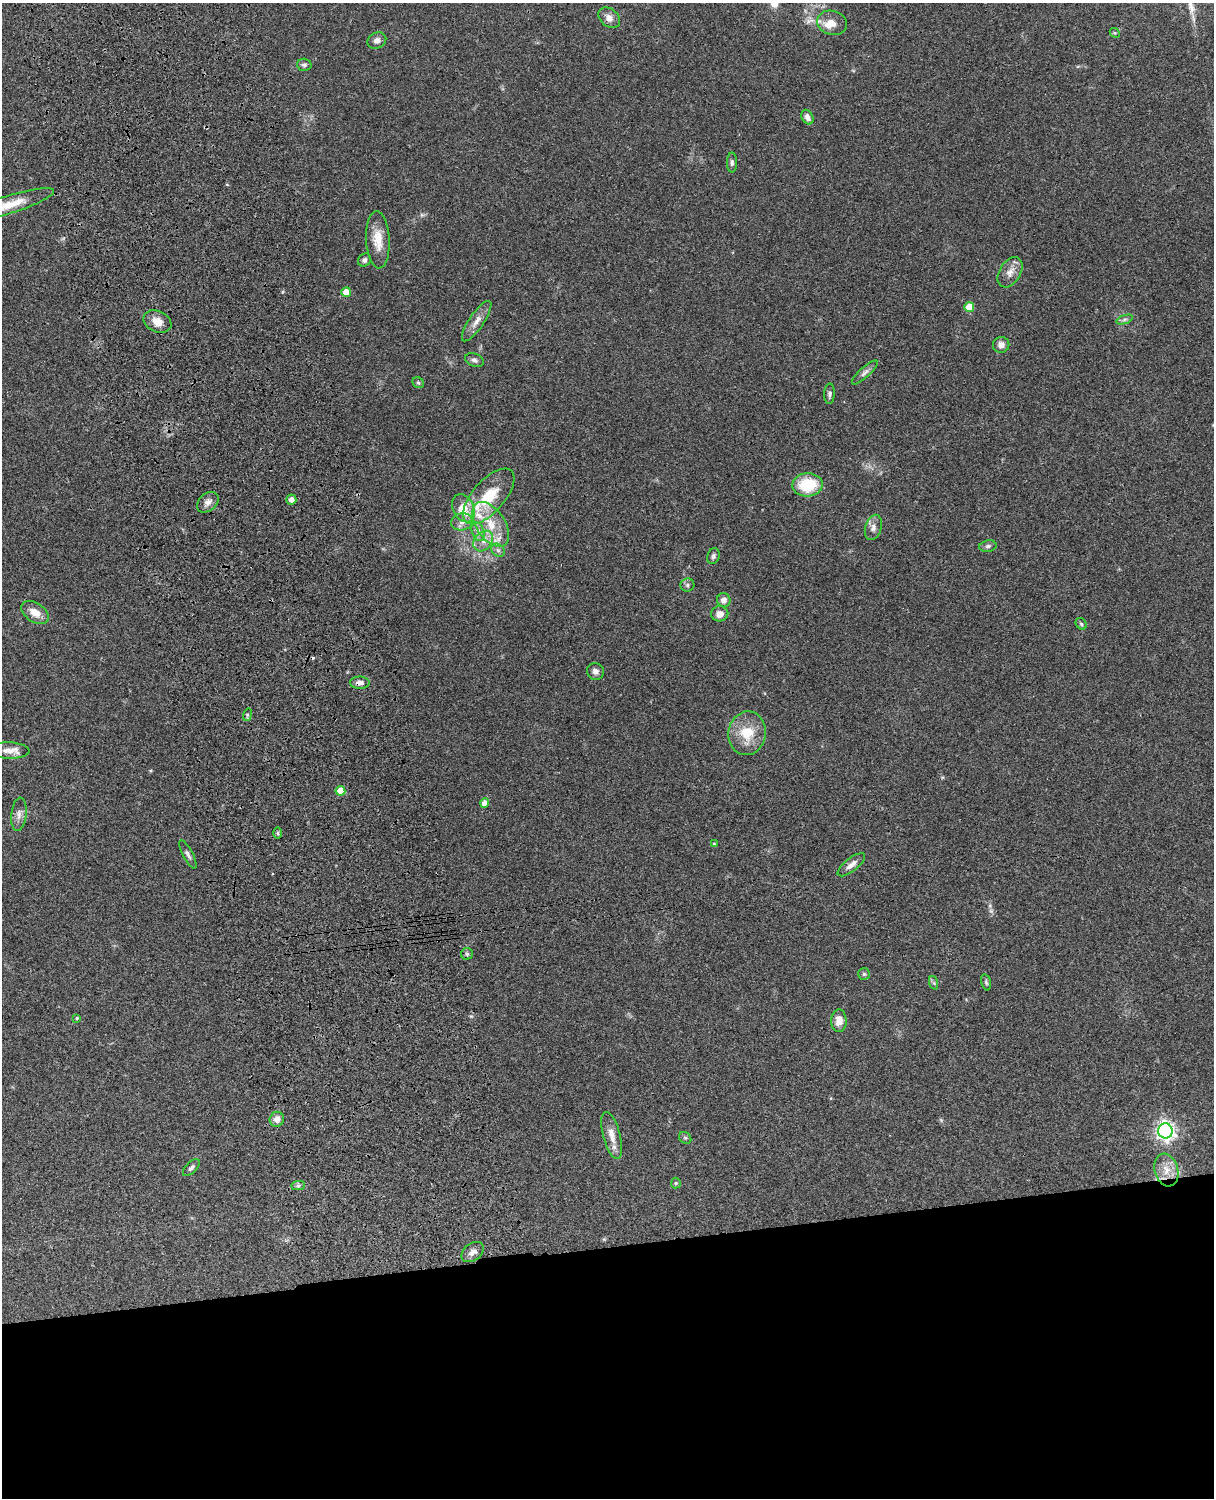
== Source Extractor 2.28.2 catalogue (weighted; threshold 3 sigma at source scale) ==
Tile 11 of 4 x 3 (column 3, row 3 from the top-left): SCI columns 2545-3756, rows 277-1772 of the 5087 x 4926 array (HDU 1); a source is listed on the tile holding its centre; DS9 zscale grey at full resolution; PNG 1216 x 1500 px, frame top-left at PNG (2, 3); each listed source drawn as its Kron ellipse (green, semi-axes under 4 px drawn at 4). Shown black and unused: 17% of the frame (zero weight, under 3 of 4 exposures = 6% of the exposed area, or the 3 px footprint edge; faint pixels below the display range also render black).
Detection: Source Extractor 2.28.2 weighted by HDU 2 'WHT'; one run over the whole footprint, this tile lists its part. Background 0.099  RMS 0.0063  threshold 0.0285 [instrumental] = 3 sigma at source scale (4.5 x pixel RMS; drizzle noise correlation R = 1.50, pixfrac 1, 0.05/0.05 arcsec/px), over >= 5 px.
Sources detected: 71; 1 cosmic-ray / hot-pixel residue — neither listed nor drawn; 4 inside a brighter listed object's ellipse — not listed separately; the other 66 listed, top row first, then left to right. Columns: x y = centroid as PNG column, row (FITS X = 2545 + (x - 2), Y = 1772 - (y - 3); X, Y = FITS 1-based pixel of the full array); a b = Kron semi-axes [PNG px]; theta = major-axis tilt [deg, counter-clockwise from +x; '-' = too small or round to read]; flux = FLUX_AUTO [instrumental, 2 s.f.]
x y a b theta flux
609 18 12 9 -39 4
832 23 15 12 -15 7.2
1115 33 5 4 - 0.79
377 40 10 8 27 2.7
304 65 7 6 - 1.6
807 117 8 5 -63 3.1
732 162 10 5 -90 1.7
9 205 47 9 17 15
378 240 28 11 -87 11
365 260 7 6 - 1.9
1010 272 16 10 59 5.4
346 292 5 5 - 7.3
969 307 5 5 - 14
1124 319 8 4 19 1.4
477 321 24 7 56 5.4
157 322 14 10 -23 6.7
1001 345 8 8 - 3.6
474 360 9 6 -20 2
865 372 17 5 43 2.6
418 383 6 5 - 1
829 394 10 5 87 1.7
808 485 15 11 3 24
489 496 34 16 49 28
291 500 5 5 - 3.4
208 502 12 8 41 3.6
463 508 15 10 -63 13
462 522 11 8 12 4.2
491 524 25 14 -56 18
873 527 13 8 74 3.7
478 532 10 6 -69 3
483 541 11 8 50 5.3
988 546 9 5 10 1.5
498 550 7 6 - 1.9
713 556 8 6 68 1.6
687 585 7 6 - 1.5
724 600 7 6 - 3.7
35 612 15 9 -34 7.2
720 614 8 7 - 4.3
1081 624 6 5 - 1.1
595 671 8 8 - 3.2
360 683 10 6 0 3.4
247 715 6 4 73 0.93
747 733 22 18 80 18
9 751 21 8 -1 5.3
340 791 5 5 - 12
485 803 5 4 - 5.2
19 814 17 7 84 3.8
278 833 6 4 -89 1
714 844 4 3 - 0.7
188 854 16 5 -62 2.1
851 865 17 6 38 3.9
467 954 6 6 - 1.2
864 974 6 6 - 1.2
986 982 8 5 -74 1.1
934 983 7 4 -71 1.1
77 1018 4 4 - 0.86
839 1021 11 8 -90 6.4
277 1119 7 7 - 4.9
1165 1131 7 7 - 280
612 1135 24 8 -75 7.2
685 1138 6 5 - 1.1
191 1168 11 5 45 1.7
1166 1170 17 11 -75 8.2
676 1183 5 5 - 0.82
298 1185 7 4 1 1.3
473 1252 12 8 38 3.8
Overlapping masked pixels (flux is a lower limit): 2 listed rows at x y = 489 496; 360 683
Isophote crosses this tile's border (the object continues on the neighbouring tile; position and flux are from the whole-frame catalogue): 1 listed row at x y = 9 205